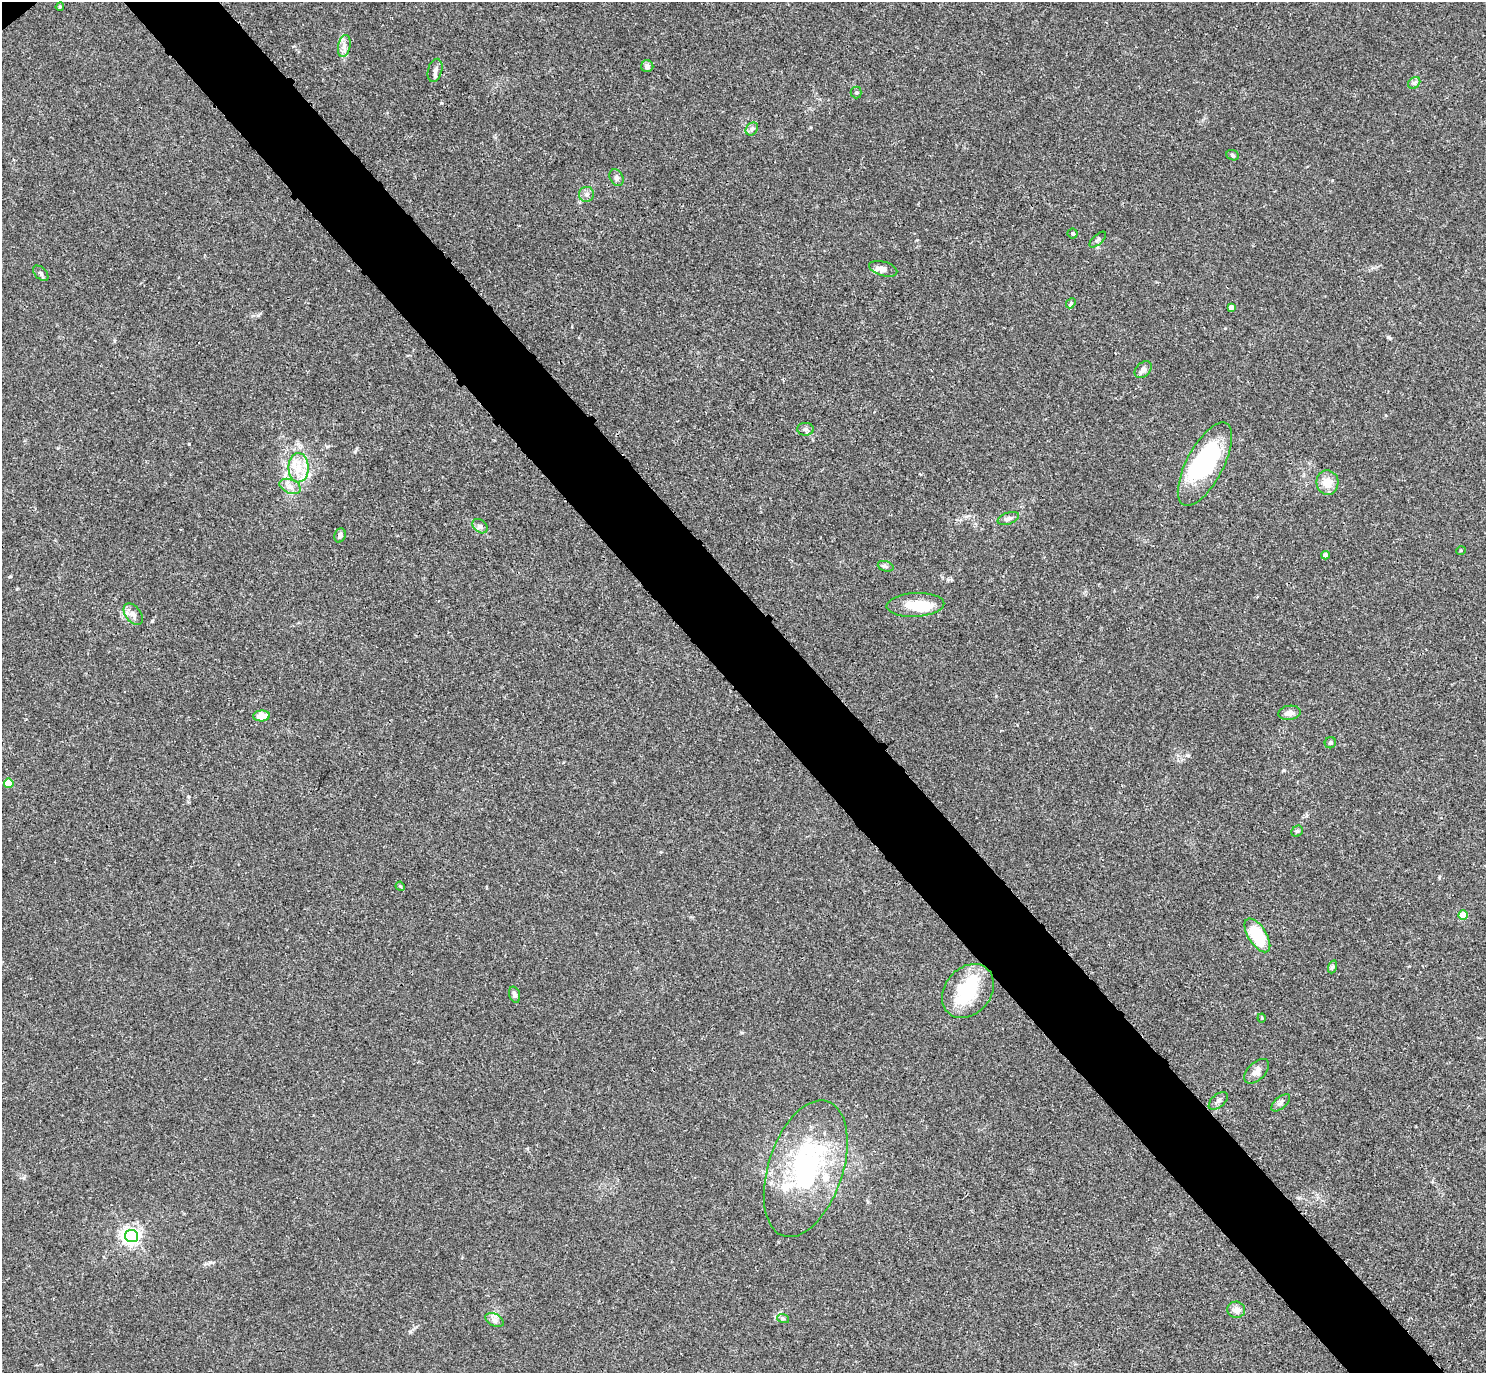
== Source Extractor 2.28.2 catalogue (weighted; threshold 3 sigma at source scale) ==
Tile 6 of 4 x 4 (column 2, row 2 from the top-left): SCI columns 1509-2992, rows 3060-4430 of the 5981 x 5978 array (HDU 1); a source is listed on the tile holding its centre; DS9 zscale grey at full resolution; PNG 1488 x 1375 px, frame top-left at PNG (2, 2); each listed source drawn as its Kron ellipse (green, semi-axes under 4 px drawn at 4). Shown black and unused: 6% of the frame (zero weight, under 3 of 4 exposures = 2% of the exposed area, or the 3 px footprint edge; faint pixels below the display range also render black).
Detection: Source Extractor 2.28.2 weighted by HDU 2 'WHT'; one run over the whole footprint, this tile lists its part. Background 0.0261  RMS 0.0024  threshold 0.0106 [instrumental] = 3 sigma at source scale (4.5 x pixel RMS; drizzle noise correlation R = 1.50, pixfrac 1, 0.05/0.05 arcsec/px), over >= 5 px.
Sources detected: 57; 4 inside a brighter object's white glare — neither listed nor drawn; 3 inside a brighter listed object's ellipse — not listed separately; the other 50 listed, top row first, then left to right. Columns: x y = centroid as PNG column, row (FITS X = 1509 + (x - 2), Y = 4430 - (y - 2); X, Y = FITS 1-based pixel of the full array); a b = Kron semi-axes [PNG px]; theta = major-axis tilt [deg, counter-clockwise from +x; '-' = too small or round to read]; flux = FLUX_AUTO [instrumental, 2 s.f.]
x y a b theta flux
60 7 4 3 - 0.29
344 46 11 6 78 1.3
647 66 6 6 - 0.98
435 70 12 7 75 1.1
1414 83 7 5 44 0.53
856 92 6 5 - 0.36
752 129 7 5 47 0.61
1233 155 6 5 - 0.37
617 178 9 6 -58 0.69
586 194 7 7 - 0.86
1073 233 5 5 - 0.41
1098 240 10 5 42 0.55
883 269 14 7 -16 1.3
41 273 9 5 -45 0.57
1071 303 5 4 - 0.28
1231 307 4 4 - 0.99
1143 370 10 7 45 1
805 429 8 6 1 0.63
1205 464 46 18 62 22
299 468 14 10 89 3.6
1327 483 12 11 - 3
290 486 11 7 -22 1.4
1008 518 11 5 20 0.86
480 526 8 6 -41 0.83
340 535 7 5 70 0.68
1461 550 5 3 - 0.21
1326 555 4 4 - 1.2
886 566 8 5 -19 0.55
915 605 29 12 3 5.8
133 614 12 7 -51 1.2
1289 713 11 7 8 1.3
262 716 8 5 2 3.6
1330 743 6 5 - 0.48
9 783 5 4 - 4.6
1297 831 6 5 - 0.35
400 886 5 3 - 0.21
1463 915 5 4 - 7.7
1257 935 19 9 -57 12
1332 967 7 4 71 0.39
968 991 29 23 50 14
514 995 8 5 -72 0.74
1262 1018 4 4 - 0.23
1257 1071 15 9 45 1.7
1218 1101 11 6 41 0.76
1281 1103 11 6 41 0.74
806 1169 71 37 72 39
131 1236 6 6 - 98
1236 1310 9 8 - 1.6
783 1318 6 4 -19 0.35
494 1320 10 6 -27 0.92
Unlisted compact peaks at least as high as the median listed source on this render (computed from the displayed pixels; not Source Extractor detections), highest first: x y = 189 444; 258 315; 441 103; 1388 337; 1187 755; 355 451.